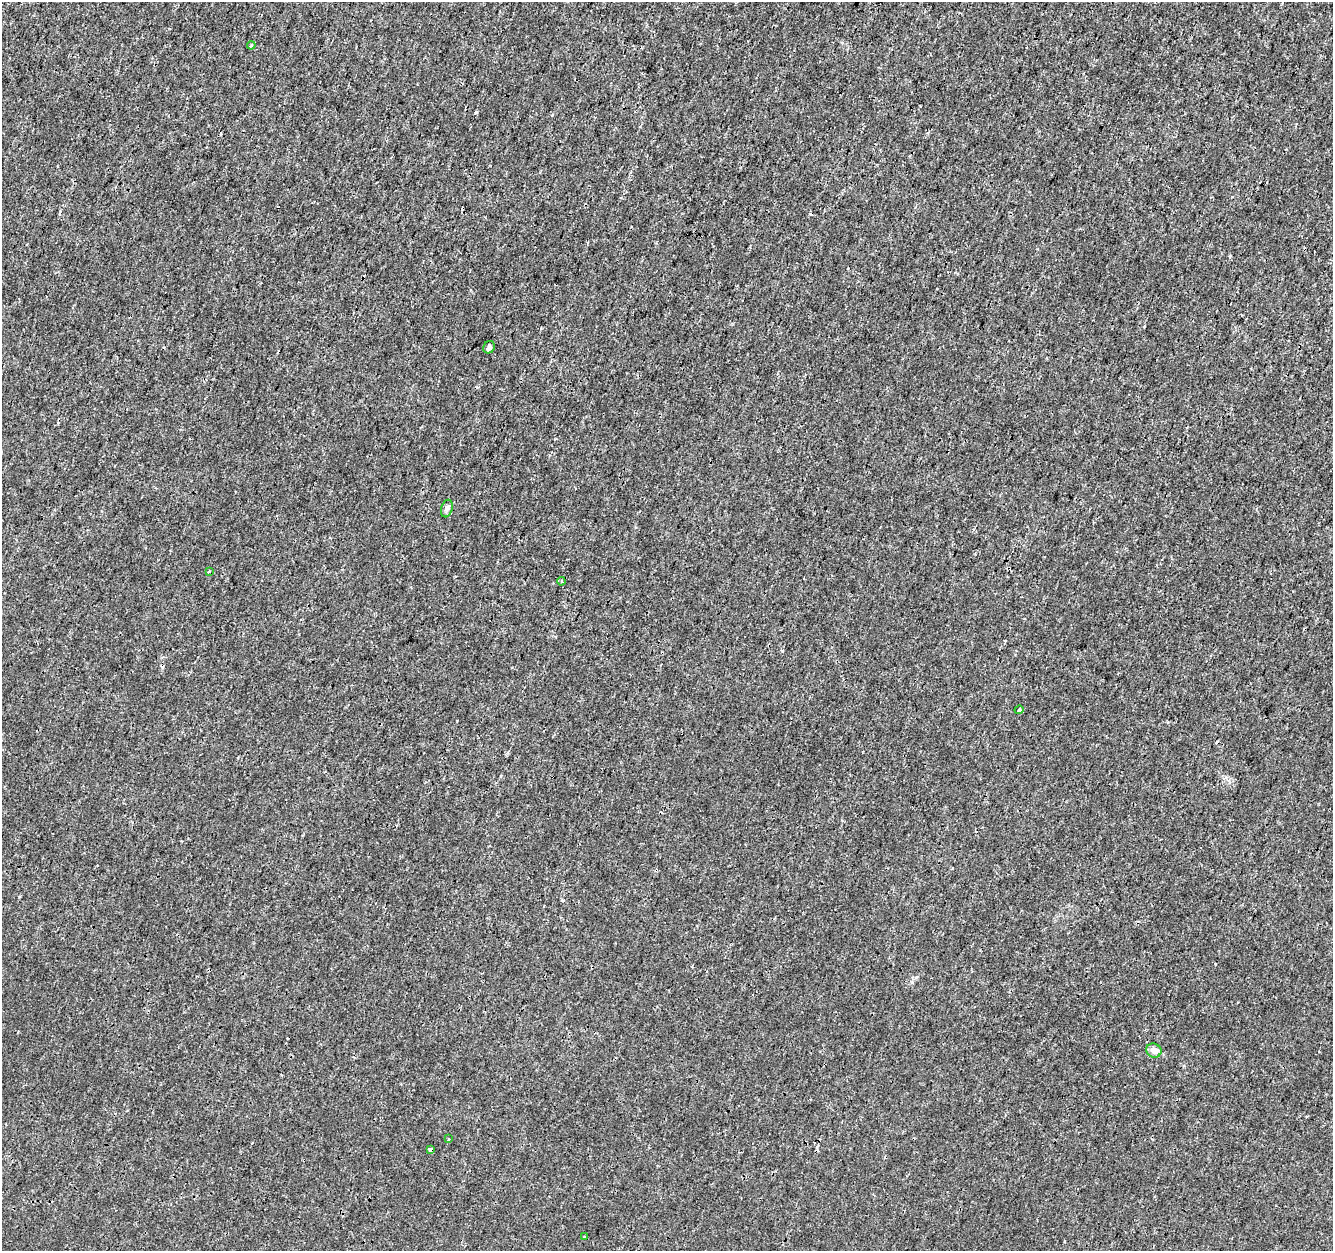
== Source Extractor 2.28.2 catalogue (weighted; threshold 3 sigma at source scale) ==
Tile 10 of 4 x 4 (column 2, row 3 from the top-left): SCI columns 1332-2662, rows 1469-2717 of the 5333 x 5498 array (HDU 1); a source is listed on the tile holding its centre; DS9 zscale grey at full resolution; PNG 1335 x 1253 px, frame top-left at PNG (2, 2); each listed source drawn as its Kron ellipse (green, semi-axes under 4 px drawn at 4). Shown black and unused: <1% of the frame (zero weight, under 3 of 4 exposures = <1% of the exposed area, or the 3 px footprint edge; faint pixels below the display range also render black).
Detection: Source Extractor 2.28.2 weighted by HDU 2 'WHT'; one run over the whole footprint, this tile lists its part. Background 7.81e-05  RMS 0.0014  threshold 0.00641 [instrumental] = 3 sigma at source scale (4.5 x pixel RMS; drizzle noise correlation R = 1.50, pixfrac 1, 0.0396/0.0396 arcsec/px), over >= 5 px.
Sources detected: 17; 7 cosmic-ray / hot-pixel residue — neither listed nor drawn; the other 10 listed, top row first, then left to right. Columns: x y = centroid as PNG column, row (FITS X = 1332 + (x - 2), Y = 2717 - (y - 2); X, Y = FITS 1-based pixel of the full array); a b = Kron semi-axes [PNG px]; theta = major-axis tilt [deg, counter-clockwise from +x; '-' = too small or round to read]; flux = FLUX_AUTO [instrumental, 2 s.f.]
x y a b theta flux
251 45 4 3 - 0.2
489 347 6 5 - 0.45
447 509 9 5 73 0.42
209 572 3 2 - 0.11
561 581 4 3 - 0.16
1019 710 4 3 - 0.16
1154 1050 8 7 - 1.1
449 1139 4 2 - 0.12
430 1150 4 3 - 0.6
584 1237 3 2 - 0.13
Overlapping masked pixels (flux is a lower limit): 1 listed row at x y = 430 1150
Unlisted compact peaks at least as high as the median listed source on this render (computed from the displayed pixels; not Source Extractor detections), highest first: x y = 476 112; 782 651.